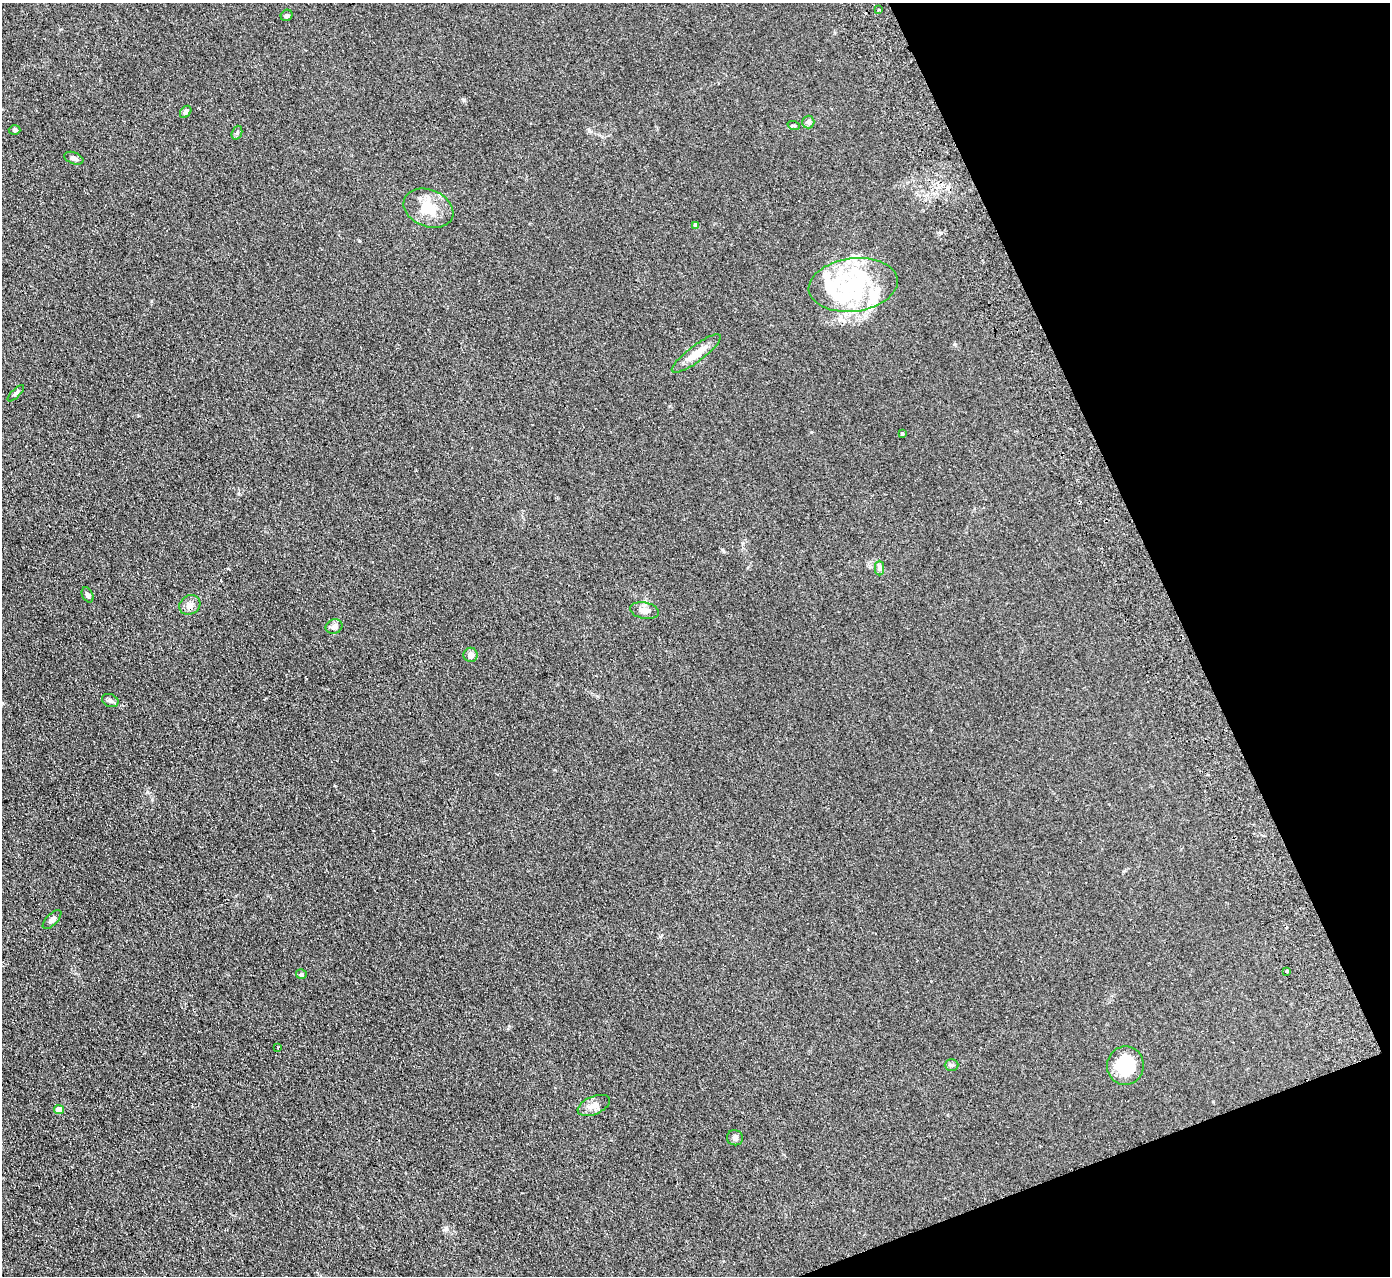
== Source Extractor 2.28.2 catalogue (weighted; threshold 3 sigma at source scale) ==
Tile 12 of 4 x 4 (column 4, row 3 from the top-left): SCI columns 4218-5605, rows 1456-2729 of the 5659 x 5589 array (HDU 1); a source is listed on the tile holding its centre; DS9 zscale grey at full resolution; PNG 1392 x 1278 px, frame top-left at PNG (2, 3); each listed source drawn as its Kron ellipse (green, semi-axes under 4 px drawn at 4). Shown black and unused: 19% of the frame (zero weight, under 2 of 3 exposures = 3% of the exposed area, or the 3 px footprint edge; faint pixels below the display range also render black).
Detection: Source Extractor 2.28.2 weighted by HDU 2 'WHT'; one run over the whole footprint, this tile lists its part. Background 0.126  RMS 0.012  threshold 0.0538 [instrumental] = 3 sigma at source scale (4.5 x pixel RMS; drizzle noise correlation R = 1.50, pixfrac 1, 0.05/0.05 arcsec/px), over >= 5 px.
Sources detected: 36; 3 inside a brighter object's white glare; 1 cosmic-ray / hot-pixel residue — neither listed nor drawn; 2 inside a brighter listed object's ellipse — not listed separately; the other 30 listed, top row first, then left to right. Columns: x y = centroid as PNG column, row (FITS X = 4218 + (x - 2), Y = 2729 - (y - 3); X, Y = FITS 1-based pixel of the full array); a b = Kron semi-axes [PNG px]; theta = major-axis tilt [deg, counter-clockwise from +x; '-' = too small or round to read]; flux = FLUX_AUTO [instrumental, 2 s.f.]
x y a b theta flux
878 10 3 2 - 1.3
287 15 6 5 - 2.3
186 112 7 5 51 3.1
808 122 6 6 - 2.3
794 126 6 4 -19 1.4
15 130 6 4 -2 2
237 133 7 5 71 1.9
74 158 10 5 -21 3.5
428 208 26 18 -22 28
696 225 4 4 - 4
853 285 45 26 7 90
696 354 30 8 37 17
16 393 11 4 45 2.4
902 433 4 3 - 1.4
879 568 7 4 -90 2.4
88 595 8 5 -62 2.5
190 605 11 9 34 6.5
644 610 14 8 -10 7.8
334 626 8 7 - 4.1
471 655 7 7 - 5.4
110 701 8 6 -23 3.3
52 919 12 5 45 4.2
1287 971 3 3 - 5
301 974 5 5 - 2.1
278 1047 3 2 - 1
952 1065 7 5 1 2.3
1125 1066 19 18 - 53
594 1105 17 9 23 7.7
59 1109 5 4 - 14
735 1138 8 7 - 3.3
Unlisted compact peaks at least as high as the median listed source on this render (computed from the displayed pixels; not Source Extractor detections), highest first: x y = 147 792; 464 100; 446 1228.